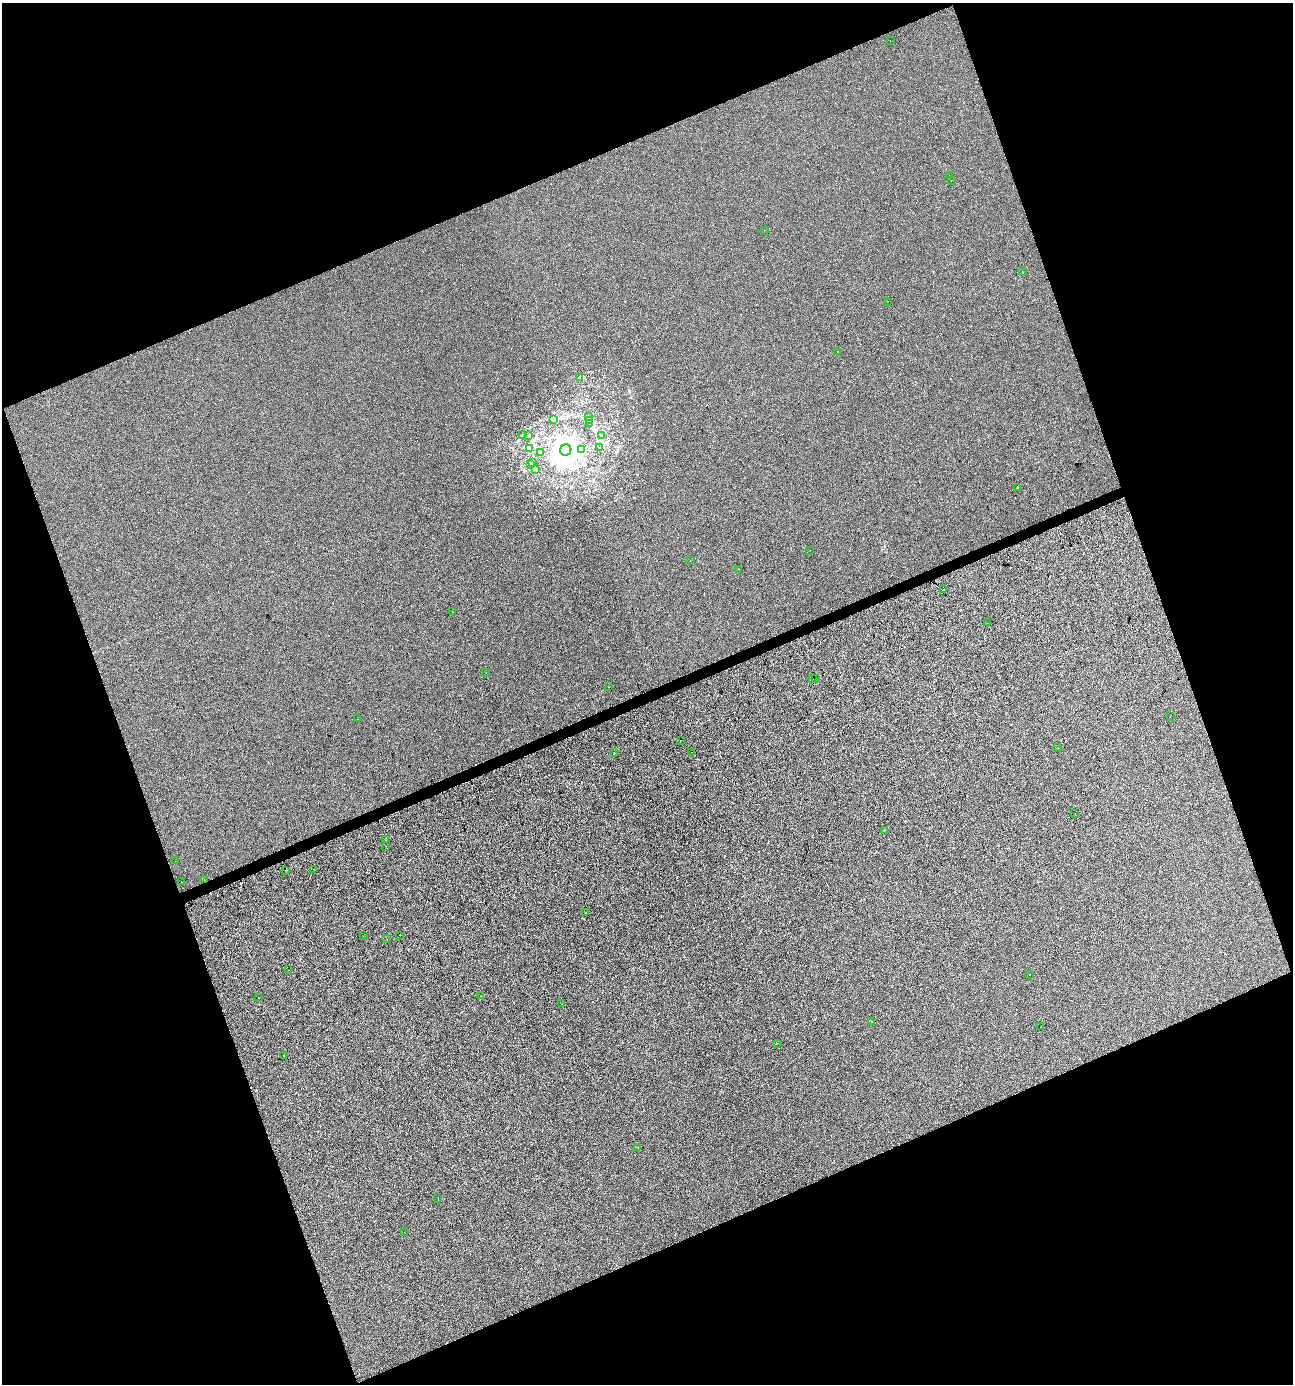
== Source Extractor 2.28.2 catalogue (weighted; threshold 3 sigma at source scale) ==
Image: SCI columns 78-5238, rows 4-5528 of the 5374 x 5530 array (HDU 1 of 3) = the unmasked area's bounding box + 8 px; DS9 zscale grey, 4 x 4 block average (1 PNG px = mean of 4 x 4 image px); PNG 1295 x 1386 px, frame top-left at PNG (2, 3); each listed source drawn as its Kron ellipse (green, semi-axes under 4 px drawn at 4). Shown black and unused: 42% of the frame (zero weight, under 3 of 4 exposures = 2% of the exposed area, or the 3 px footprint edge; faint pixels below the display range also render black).
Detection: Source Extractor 2.28.2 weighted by HDU 2 'WHT'. Background -2.35e-04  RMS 0.0065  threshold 0.0291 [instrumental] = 3 sigma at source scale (4.5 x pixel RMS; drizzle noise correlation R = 1.50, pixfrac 1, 0.0396/0.0396 arcsec/px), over >= 5 px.
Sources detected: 73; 1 inside a brighter object's white glare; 6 cosmic-ray / hot-pixel residue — neither listed nor drawn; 1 inside a brighter listed object's ellipse — not listed separately; the other 65 listed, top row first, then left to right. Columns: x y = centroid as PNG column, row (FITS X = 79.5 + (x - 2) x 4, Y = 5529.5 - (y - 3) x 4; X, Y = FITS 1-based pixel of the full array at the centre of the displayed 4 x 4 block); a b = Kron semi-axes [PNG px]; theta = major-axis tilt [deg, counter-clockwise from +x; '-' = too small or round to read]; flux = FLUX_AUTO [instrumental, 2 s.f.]
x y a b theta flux
890 41 2 2 - 1.1
949 175 2 2 - 2
951 180 2 2 - 1.1
764 230 2 2 - 0.8
1022 272 2 2 - 2.9
888 301 2 2 - 0.54
838 352 2 2 - 1.6
580 378 2 2 - 2.9
588 416 2 2 - 1.5
554 420 3 2 - 3
590 421 2 2 - 1.4
590 423 2 2 - 1.1
522 435 2 2 - 1.7
529 435 2 2 - 1.5
601 435 2 2 - 2.3
600 448 2 2 - 0.73
529 449 2 2 - 1.1
581 449 2 2 - 2.7
566 450 6 5 - 4700
541 452 2 2 - 1.8
532 462 2 2 - 2.7
530 465 3 3 - 7.4
535 470 2 2 - 1.4
1017 488 2 2 - 5.2
810 550 2 2 - 0.58
690 561 2 2 - 0.75
739 569 2 2 - 1.2
943 590 2 2 - 57
452 612 2 2 - 6.9
987 623 2 2 - 0.74
486 673 2 2 - 1.2
815 678 2 2 - 0.7
813 679 2 2 - 2.1
608 687 2 2 - 1.3
1170 717 2 2 - 1.1
358 719 2 2 - 3
681 740 2 2 - 3.2
1058 748 2 2 - 1.2
692 752 2 2 - 1.7
614 753 2 2 - 2.6
1075 814 2 2 - 1.2
884 830 2 2 - 2
385 840 2 2 - 2.4
386 846 2 2 - 2
175 861 2 2 - 1.5
314 869 2 2 - 0.61
285 870 2 2 - 2.3
204 879 2 2 - 0.78
181 882 2 2 - 0.79
585 913 2 2 - 0.62
400 935 2 2 - 1.3
363 936 2 2 - 0.69
387 939 2 2 - 1.1
288 970 2 2 - 0.69
1030 975 2 2 - 18
481 996 2 2 - 1
258 998 2 2 - 0.67
562 1004 2 2 - 0.57
872 1022 2 2 - 1.4
1041 1026 2 2 - 1
777 1043 2 2 - 0.64
284 1055 2 2 - 1.8
638 1147 2 2 - 1.8
438 1198 2 2 - 0.64
404 1232 2 2 - 0.59
Overlapping masked pixels (flux is a lower limit): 1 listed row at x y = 943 590
Diffuse or blended objects may show on this block-average render without a row.